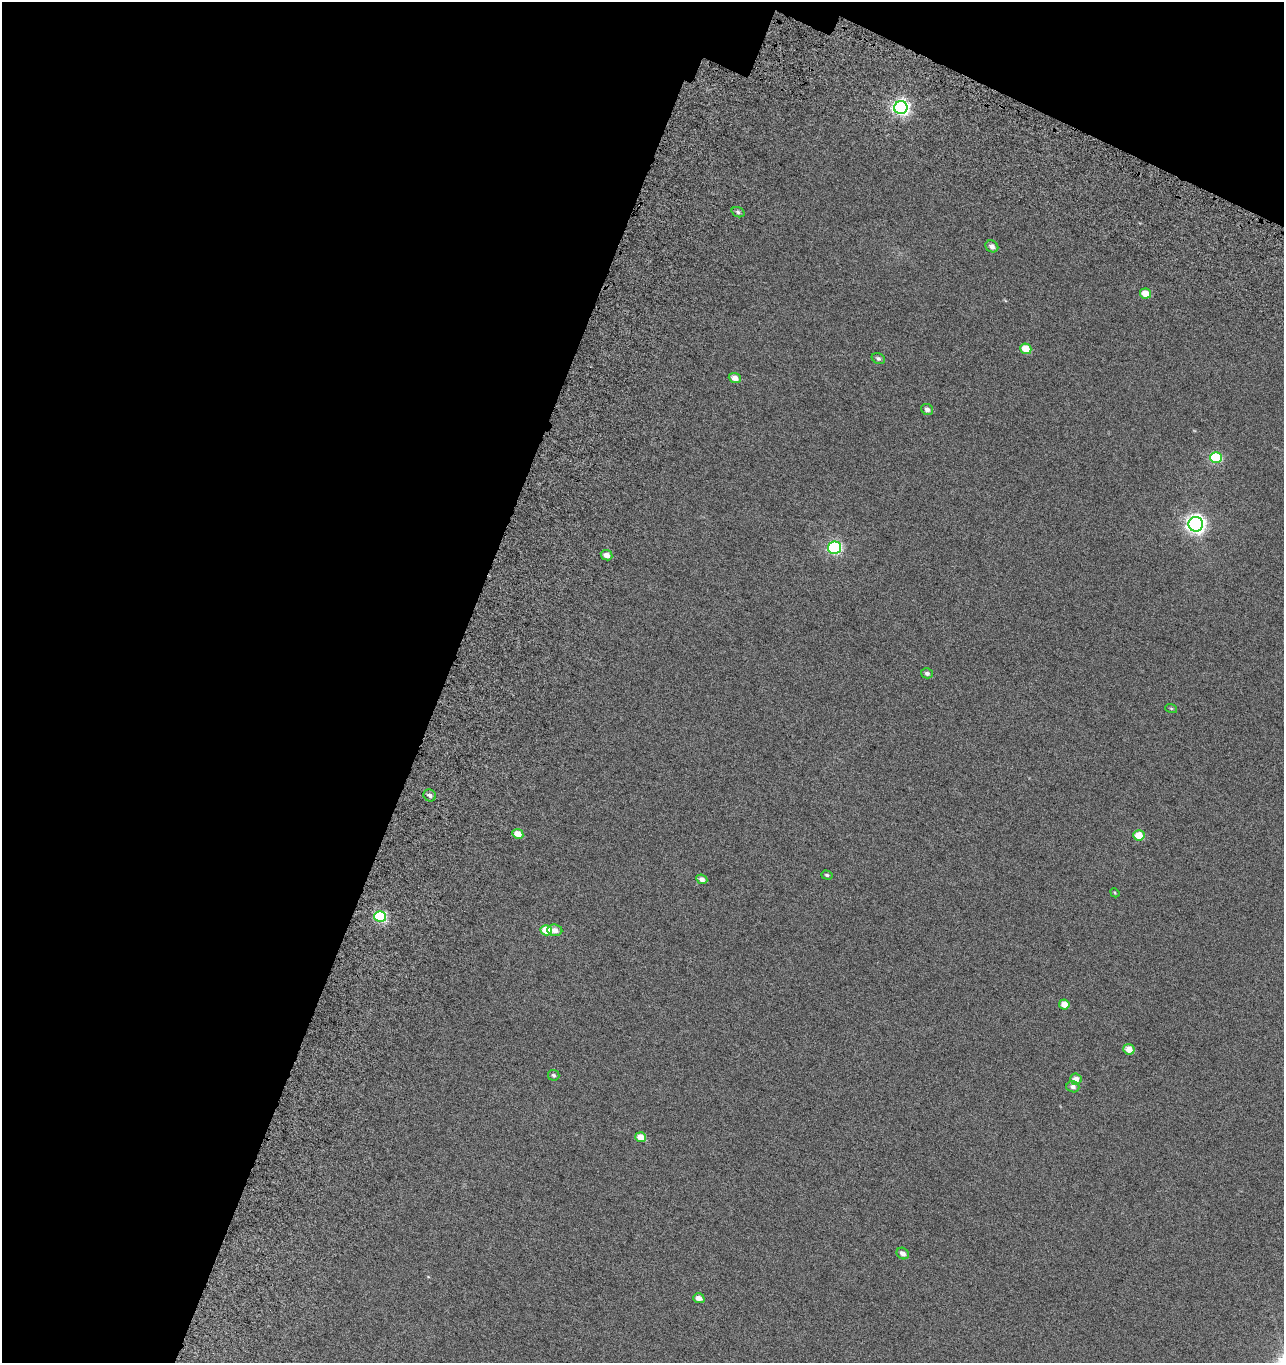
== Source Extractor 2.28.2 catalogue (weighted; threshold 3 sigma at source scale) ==
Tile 1 of 2 x 2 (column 1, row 1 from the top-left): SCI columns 309-1590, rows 1555-2915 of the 3170 x 3112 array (HDU 1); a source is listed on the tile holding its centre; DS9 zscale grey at full resolution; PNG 1286 x 1365 px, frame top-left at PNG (2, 2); each listed source drawn as its Kron ellipse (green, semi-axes under 4 px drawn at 4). Shown black and unused: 38% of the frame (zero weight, under 5 of 10 exposures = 19% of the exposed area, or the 3 px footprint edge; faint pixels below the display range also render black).
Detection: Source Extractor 2.28.2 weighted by HDU 2 'WHT'; one run over the whole footprint, this tile lists its part. Background 0.0379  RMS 0.024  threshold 0.098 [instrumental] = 3 sigma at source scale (4.09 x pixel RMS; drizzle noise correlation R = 1.36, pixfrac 0.8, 0.0396/0.0396 arcsec/px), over >= 5 px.
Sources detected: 31; all 31 listed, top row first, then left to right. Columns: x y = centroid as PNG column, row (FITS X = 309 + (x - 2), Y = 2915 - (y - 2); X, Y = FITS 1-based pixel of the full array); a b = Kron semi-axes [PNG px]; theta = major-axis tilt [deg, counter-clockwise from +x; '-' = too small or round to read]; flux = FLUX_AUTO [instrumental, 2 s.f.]
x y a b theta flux
901 108 7 6 - 600
738 212 7 5 -21 4.5
992 246 7 5 -33 9.2
1145 294 5 5 - 30
1026 349 5 5 - 33
878 358 7 5 -29 4.6
735 378 6 5 - 13
927 410 6 5 - 7.2
1216 458 6 5 - 120
1196 524 7 7 - 910
835 548 6 6 - 290
606 555 6 5 - 10
927 673 6 5 - 5.1
1171 708 6 4 -19 2.1
430 795 6 5 - 6.2
518 834 5 5 - 20
1139 835 5 5 - 32
827 875 6 4 -17 3.2
702 879 6 4 -26 7.9
1115 893 5 3 - 1.9
380 916 6 5 - 190
546 930 5 5 - 38
555 930 7 6 - 11
1064 1004 5 5 - 20
1129 1049 5 5 - 19
554 1075 6 5 - 4.2
1076 1079 6 5 - 13
1073 1087 6 5 - 6.9
641 1137 5 5 - 21
903 1254 6 5 - 9.2
699 1298 6 5 - 11